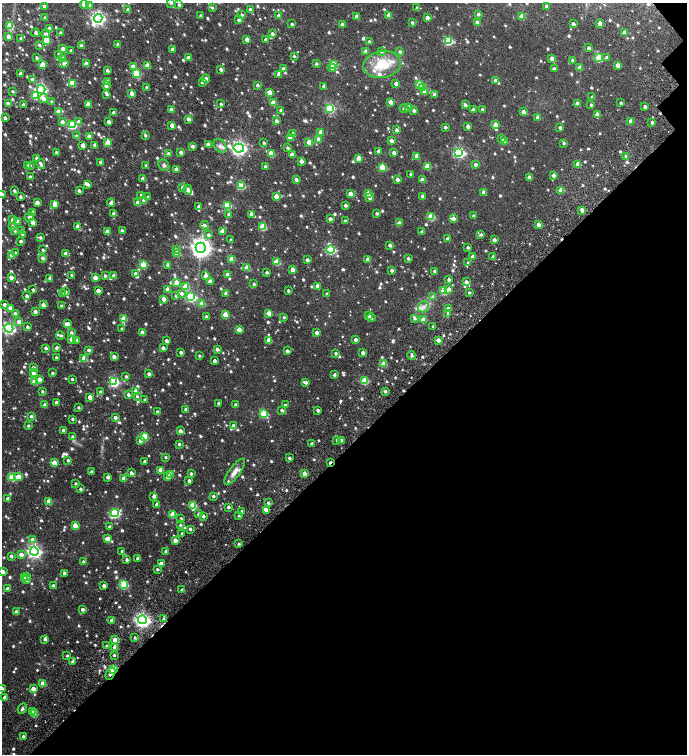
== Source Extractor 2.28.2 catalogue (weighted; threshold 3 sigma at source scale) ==
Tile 12 of 4 x 4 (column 4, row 3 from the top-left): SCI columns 4508-5877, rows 1685-3188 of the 6336 x 6368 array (HDU 1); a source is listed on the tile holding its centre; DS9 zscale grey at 2 x 2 block average (1 PNG px = mean of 2 x 2 image px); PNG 689 x 756 px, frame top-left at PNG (2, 3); each listed source drawn as its Kron ellipse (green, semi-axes under 4 px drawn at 4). Shown black and unused: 41% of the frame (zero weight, under 4 of 7 exposures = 11% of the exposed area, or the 3 px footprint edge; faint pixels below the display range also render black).
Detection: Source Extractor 2.28.2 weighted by HDU 2 'WHT'; one run over the whole footprint, this tile lists its part. Background 0.0182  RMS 0.0058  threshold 0.0236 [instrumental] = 3 sigma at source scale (4.09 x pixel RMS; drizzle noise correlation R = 1.36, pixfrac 0.8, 0.0396/0.0396 arcsec/px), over >= 5 px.
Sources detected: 1146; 2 too faint to see at this stretch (2 x 2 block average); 3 cosmic-ray / hot-pixel residue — neither listed nor drawn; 2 coinciding with a brighter row at this scale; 28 inside a brighter listed object's ellipse — not listed separately; of the other 1111, all 500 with FLUX_AUTO >= 1.89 (the completeness limit of this list) listed and drawn (611 fainter detections not listed), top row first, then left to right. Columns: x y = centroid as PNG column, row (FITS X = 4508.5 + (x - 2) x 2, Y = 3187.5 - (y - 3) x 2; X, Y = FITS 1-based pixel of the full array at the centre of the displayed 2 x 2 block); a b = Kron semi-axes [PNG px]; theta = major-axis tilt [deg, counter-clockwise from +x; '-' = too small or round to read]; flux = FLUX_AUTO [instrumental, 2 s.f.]
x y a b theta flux
171 3 3 3 - 2.1
84 4 4 3 - 12
179 5 3 2 - 2.6
44 6 3 2 - 2.3
90 6 4 3 - 2.6
547 6 2 2 - 3.9
212 8 3 3 - 2
417 8 3 2 - 2.7
250 9 3 2 - 3.2
128 10 3 3 - 4.8
478 14 3 3 - 2.5
242 15 2 2 - 2.5
389 15 3 3 - 13
201 16 3 2 - 2.6
279 16 3 2 - 7.1
521 16 3 3 - 14
357 17 3 2 - 7
45 18 3 2 - 2
98 18 4 4 - 310
427 18 2 2 - 5.5
239 20 2 2 - 3.2
412 23 2 2 - 2.6
477 23 3 2 - 8
600 23 3 3 - 14
292 24 2 2 - 2.2
342 24 3 2 - 4.1
573 24 2 2 - 4.6
10 26 3 3 - 33
50 29 3 2 - 11
624 32 3 3 - 5.4
36 33 4 3 - 3.2
60 33 3 3 - 2.3
46 34 4 3 - 3.3
272 34 3 3 - 3.2
8 36 3 2 - 8.2
21 38 3 2 - 2.3
247 39 3 3 - 9
46 40 3 3 - 35
266 40 2 2 - 4.1
448 41 3 3 - 73
369 42 2 2 - 2.7
39 45 3 2 - 2.7
81 45 2 2 - 3.1
118 45 3 2 - 2.9
589 48 3 2 - 3
63 49 3 3 - 9.5
172 50 3 2 - 3.5
71 51 2 2 - 2.6
366 51 3 3 - 3.5
382 51 3 3 - 1.9
400 52 3 3 - 2.2
59 54 3 3 - 2.9
294 56 3 2 - 2.1
37 58 3 2 - 2.1
62 58 3 3 - 12
188 58 3 3 - 6.4
552 58 3 3 - 9
599 58 3 3 - 47
607 58 3 3 - 4
572 60 3 2 - 2.1
42 64 3 3 - 18
64 64 4 3 - 2.9
86 64 3 3 - 10
316 64 3 2 - 2.3
333 64 3 3 - 51
147 65 3 3 - 13
382 65 19 13 10 37
618 65 4 3 - 9.6
133 66 4 3 - 5.2
332 68 4 3 - 3.1
580 68 3 3 - 6.4
221 69 3 2 - 4.3
283 69 3 3 - 3.5
554 69 3 3 - 3.6
107 70 2 2 - 3.4
136 73 3 3 - 46
20 74 4 3 - 2.8
279 74 3 2 - 7.3
206 79 4 3 - 4.4
32 80 3 3 - 4.4
495 80 3 3 - 3.1
107 82 3 3 - 6.3
202 82 4 3 - 2.3
72 83 3 3 - 27
396 84 3 2 - 5.4
420 84 3 3 - 34
257 85 3 2 - 2.6
106 86 3 3 - 4.1
324 86 2 2 - 3.7
147 88 2 2 - 4.4
422 88 3 3 - 7.5
41 89 4 4 - 190
424 91 3 3 - 11
13 92 2 2 - 2.2
269 92 3 3 - 15
132 93 3 3 - 11
107 94 3 2 - 2.3
435 94 3 3 - 3.6
35 96 3 3 - 41
592 97 3 2 - 1.9
44 99 5 3 - 7.5
52 102 3 3 - 2.3
391 102 3 3 - 9.5
8 103 3 2 - 4.4
273 103 3 3 - 16
621 103 2 2 - 2.1
88 104 3 3 - 14
221 104 3 2 - 2
577 104 3 3 - 7.9
23 105 3 2 - 5.1
465 105 3 3 - 3.3
591 105 2 2 - 2.1
409 107 3 3 - 3.6
645 107 3 2 - 3.2
330 108 3 3 - 84
404 108 4 2 - 2.6
482 109 3 2 - 2
171 110 3 2 - 6.5
281 110 3 2 - 2.8
473 110 3 2 - 5.5
414 111 3 2 - 3
59 112 3 3 - 16
523 112 3 3 - 6.6
114 113 2 2 - 5.1
597 114 3 3 - 5.8
538 117 3 3 - 4.8
5 118 2 2 - 3.4
188 119 3 2 - 5.6
276 121 2 2 - 4.8
631 121 3 3 - 11
62 122 3 3 - 4.3
79 122 3 3 - 5.5
109 122 3 2 - 5.5
652 122 2 2 - 3.7
72 125 3 3 - 59
172 125 3 3 - 7.8
495 125 3 3 - 16
468 126 3 2 - 4.6
445 127 2 2 - 3.4
560 128 3 2 - 3.2
397 130 3 3 - 3.2
321 132 3 2 - 6.9
293 134 3 3 - 4.9
145 135 3 2 - 2.3
76 136 3 3 - 2.3
89 136 3 3 - 6.4
290 137 3 3 - 11
502 138 3 3 - 2.7
318 139 3 3 - 9.3
392 141 3 3 - 5.4
108 142 3 3 - 20
309 142 3 3 - 20
504 142 3 3 - 12
264 143 3 2 - 2.1
564 143 2 2 - 2.7
208 144 2 2 - 5.4
83 145 3 3 - 9.4
95 145 2 2 - 4.5
193 146 3 3 - 2.9
220 146 7 5 -50 4.2
239 148 5 4 - 360
288 148 3 3 - 2.1
379 151 2 2 - 5.4
57 152 2 2 - 3.2
181 152 2 2 - 4.6
459 152 4 4 - 140
271 153 3 3 - 20
394 153 3 2 - 3.9
168 154 3 3 - 4.6
292 155 3 3 - 11
417 156 3 3 - 10
626 156 3 3 - 2.3
36 158 2 2 - 3
359 158 3 3 - 12
301 161 3 2 - 7
101 162 2 2 - 3.9
41 164 5 3 - 3.1
578 164 3 3 - 9.8
27 165 3 3 - 4.8
30 165 3 3 - 1.9
146 165 3 3 - 2.4
164 165 6 5 - 3.3
475 165 3 3 - 2.8
427 166 3 3 - 25
265 167 3 2 - 4
382 167 3 3 - 39
176 169 3 2 - 5.8
410 174 3 2 - 2.2
553 175 2 2 - 5.3
30 177 2 2 - 3.5
529 177 3 3 - 6.5
143 178 3 2 - 6.7
296 179 3 2 - 4.5
397 179 3 2 - 4.8
422 180 3 3 - 8.1
88 184 3 3 - 3.7
242 186 4 3 - 27
183 188 3 3 - 11
188 190 5 3 - 4.7
561 190 3 3 - 13
14 191 4 3 - 2.1
79 191 2 2 - 3.9
483 192 3 3 - 4.6
368 193 3 3 - 10
2 194 4 3 - 5.3
350 194 3 3 - 11
141 196 3 3 - 2.3
276 196 3 3 - 10
422 196 3 2 - 5.6
20 197 2 2 - 2.9
148 197 3 3 - 2.3
369 197 3 3 - 7.1
144 200 3 3 - 6.3
37 203 3 3 - 7.7
111 203 4 3 - 4.6
138 203 3 3 - 7.7
55 204 4 3 - 13
227 205 3 3 - 50
345 205 2 2 - 3.7
199 207 3 3 - 6.5
582 210 3 3 - 7.4
33 212 3 2 - 3
377 213 2 2 - 3.4
114 214 3 2 - 3.6
229 214 3 2 - 5.4
251 214 3 2 - 7.6
474 216 2 2 - 3
29 217 5 3 - 3.4
431 217 3 3 - 41
330 219 2 2 - 4.6
453 219 3 3 - 4.5
13 220 3 3 - 8.3
345 221 2 2 - 2.2
18 222 3 3 - 8.3
33 222 3 3 - 6.7
399 223 3 3 - 8
204 225 4 3 - 3
538 225 3 3 - 11
13 226 3 3 - 2.5
78 226 3 3 - 5.5
263 227 3 3 - 42
15 231 3 3 - 2.1
22 231 2 2 - 2.6
122 231 3 2 - 4.5
222 231 3 3 - 9.4
107 232 3 3 - 7.3
422 232 4 3 - 4.1
23 234 2 2 - 3.2
481 234 4 3 - 2.4
209 235 3 3 - 3.4
41 237 3 3 - 2.6
447 239 3 3 - 5.4
231 240 2 2 - 3
494 240 3 2 - 4.4
21 241 2 2 - 2.4
390 245 3 2 - 4
468 247 2 2 - 2.8
201 248 5 5 - 750
331 249 4 3 - 110
43 250 2 2 - 2.4
177 250 4 3 - 2.3
16 253 3 2 - 2.2
66 253 3 2 - 7.5
177 253 3 3 - 18
12 255 3 3 - 10
473 257 3 3 - 7.8
493 257 3 3 - 3.7
43 258 3 3 - 4.2
408 258 3 2 - 3.1
231 259 4 3 - 18
367 259 3 2 - 8.9
307 260 2 2 - 3.5
277 262 3 3 - 33
468 263 3 2 - 3
143 265 3 3 - 32
168 265 3 3 - 4.8
247 268 3 3 - 19
292 269 3 3 - 11
392 270 2 2 - 4.5
434 271 2 2 - 2.2
267 272 3 3 - 2.3
135 274 3 3 - 4.6
227 275 3 3 - 11
72 276 4 2 - 2.7
105 276 2 2 - 3
114 276 3 3 - 8.4
206 276 3 3 - 9.2
11 277 3 3 - 6.3
95 277 3 3 - 11
50 278 3 2 - 4.6
449 279 3 3 - 3.4
210 281 3 2 - 7.7
176 282 3 3 - 6.7
466 282 3 3 - 5.9
254 284 3 2 - 2.1
185 286 3 3 - 29
317 286 3 3 - 8.3
167 289 3 2 - 9.1
449 289 4 3 - 4.8
33 290 2 2 - 3.1
98 291 3 2 - 8.2
288 291 2 2 - 2.2
444 291 3 3 - 43
65 292 3 2 - 2.5
469 292 2 2 - 1.9
181 293 4 3 - 3.7
226 293 2 2 - 5.2
62 294 3 3 - 2.7
327 294 2 2 - 2
27 296 2 2 - 3.8
176 296 3 3 - 2.3
190 297 4 3 - 120
433 297 3 3 - 4.1
164 299 3 3 - 8.7
202 304 3 3 - 21
4 305 2 2 - 5
43 305 3 3 - 6.3
61 306 2 2 - 2.3
423 307 6 5 - 4.3
10 308 3 2 - 5.8
448 309 3 3 - 9.1
35 311 3 2 - 5.8
269 313 3 3 - 15
448 313 3 3 - 2.3
15 314 3 3 - 3.7
225 315 3 3 - 25
206 316 2 2 - 2.8
368 316 4 3 - 6.4
284 317 3 3 - 2
371 317 4 3 - 2
415 318 4 3 - 2.2
123 319 3 3 - 22
423 320 3 3 - 15
19 322 3 3 - 8.6
68 324 3 3 - 4.6
433 326 2 2 - 2
27 327 3 2 - 3.2
9 328 4 4 - 180
122 329 2 2 - 2
239 330 3 3 - 13
142 332 3 3 - 9.8
71 333 3 3 - 3
316 333 3 3 - 4.5
60 336 4 3 - 2.2
72 339 3 3 - 22
77 340 3 3 - 2.1
269 340 3 3 - 15
355 340 2 2 - 5.9
438 340 3 3 - 7.9
167 341 3 2 - 4.4
46 348 2 2 - 3.2
56 348 3 2 - 2.4
163 348 3 3 - 4.3
217 349 3 3 - 4
89 350 4 3 - 2.9
287 351 2 2 - 4.6
181 352 2 2 - 3.3
336 353 3 2 - 2.7
363 353 3 2 - 5.6
412 355 4 3 - 2.8
199 356 2 2 - 1.9
56 357 2 2 - 2.2
114 357 3 2 - 5.6
84 358 3 3 - 18
214 361 2 2 - 5
384 364 3 3 - 20
33 367 3 3 - 2.2
33 373 3 3 - 6.4
53 373 2 2 - 2.5
149 374 3 2 - 3.2
334 375 2 2 - 3.2
126 376 2 2 - 2.3
39 379 3 3 - 7.8
72 379 2 2 - 2
364 381 3 3 - 46
34 382 3 3 - 21
114 382 4 3 - 100
306 382 4 3 - 3.1
42 391 2 2 - 2.1
135 391 3 3 - 5.5
385 391 3 2 - 2.7
100 392 3 3 - 2.2
128 395 3 2 - 3.7
137 396 3 3 - 2.3
90 397 3 3 - 12
145 400 2 2 - 3.2
56 402 2 2 - 3.9
219 403 2 2 - 2.7
45 405 3 3 - 6
235 405 2 2 - 3.1
285 405 4 2 - 2.1
78 407 2 2 - 2
185 409 2 2 - 2.1
282 410 2 2 - 2.3
318 410 4 3 - 3.7
157 412 4 3 - 3.3
264 414 3 3 - 45
31 416 3 3 - 2.6
115 417 2 2 - 4.4
72 419 2 2 - 2.2
28 426 2 2 - 2
233 426 3 3 - 4.5
63 430 2 2 - 5.3
180 431 3 3 - 9.1
144 436 4 3 - 44
72 437 3 3 - 2.7
341 440 3 2 - 5.4
140 441 3 3 - 6.5
337 441 3 3 - 2.1
179 444 2 2 - 2.3
312 444 2 2 - 6.2
166 457 3 2 - 1.9
289 458 2 2 - 3
68 460 2 2 - 3
145 462 2 2 - 4.3
330 462 3 2 - 4.7
54 463 3 3 - 21
160 470 3 3 - 13
91 472 2 2 - 3.1
235 472 15 5 54 8.9
131 473 3 2 - 6.2
304 473 3 2 - 10
170 474 3 3 - 6
191 474 2 2 - 2.7
12 477 3 3 - 57
18 477 3 3 - 15
108 477 2 2 - 6.3
168 477 3 3 - 8
124 478 3 3 - 14
189 481 3 2 - 3.4
76 484 2 2 - 2.1
81 489 2 2 - 2.4
154 496 3 2 - 5.6
213 496 2 2 - 2.4
8 499 3 2 - 6
49 501 3 3 - 22
268 503 2 2 - 3
157 504 3 2 - 6.2
193 505 3 3 - 40
228 507 2 2 - 3.6
266 510 4 3 - 5.8
241 511 3 2 - 2.5
115 513 4 4 - 110
172 514 3 3 - 27
199 514 3 2 - 4.2
203 516 2 2 - 2.9
239 516 2 2 - 1.9
181 518 3 3 - 2.3
75 525 3 3 - 21
180 525 2 2 - 2.2
109 527 2 2 - 2.5
190 529 3 2 - 2.7
182 534 2 2 - 2.8
108 539 3 3 - 11
32 540 3 3 - 6.5
175 540 3 3 - 8.9
239 544 2 2 - 2.2
34 551 4 4 - 300
166 551 2 2 - 4.4
122 552 3 2 - 3.8
21 554 3 3 - 8.3
11 556 2 2 - 3.5
137 558 2 2 - 2.8
127 560 3 2 - 3
83 562 2 2 - 2.2
161 563 3 3 - 11
157 569 2 2 - 2.1
3 572 3 3 - 10
64 573 2 2 - 3.4
27 576 3 2 - 2
24 578 3 3 - 10
27 580 3 2 - 3
124 584 3 3 - 63
104 585 2 2 - 5
53 586 2 2 - 5.5
7 589 3 3 - 7.1
182 590 3 2 - 4.2
83 609 3 2 - 4.1
16 612 3 2 - 5.5
163 619 2 2 - 3.1
112 620 3 3 - 11
142 620 4 4 - 360
135 638 2 2 - 1.9
45 639 3 3 - 2.7
115 640 3 3 - 14
106 646 2 2 - 1.9
115 647 3 3 - 11
114 655 2 2 - 2.3
67 656 2 2 - 1.9
73 662 3 2 - 4.3
114 670 3 2 - 80
110 674 6 3 60 14
43 684 3 3 - 21
2 688 2 2 - 2.6
33 689 3 3 - 13
5 697 3 3 - 9.7
22 709 6 3 62 2.2
32 711 3 2 - 5.4
35 714 3 3 - 29
23 737 2 2 - 3.1
Overlapping masked pixels (flux is a lower limit): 5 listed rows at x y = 330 462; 163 619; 142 620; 114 670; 110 674
Isophote crosses this tile's border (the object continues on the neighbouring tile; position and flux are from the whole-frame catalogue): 5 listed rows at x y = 171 3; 84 4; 2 194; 3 572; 2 688